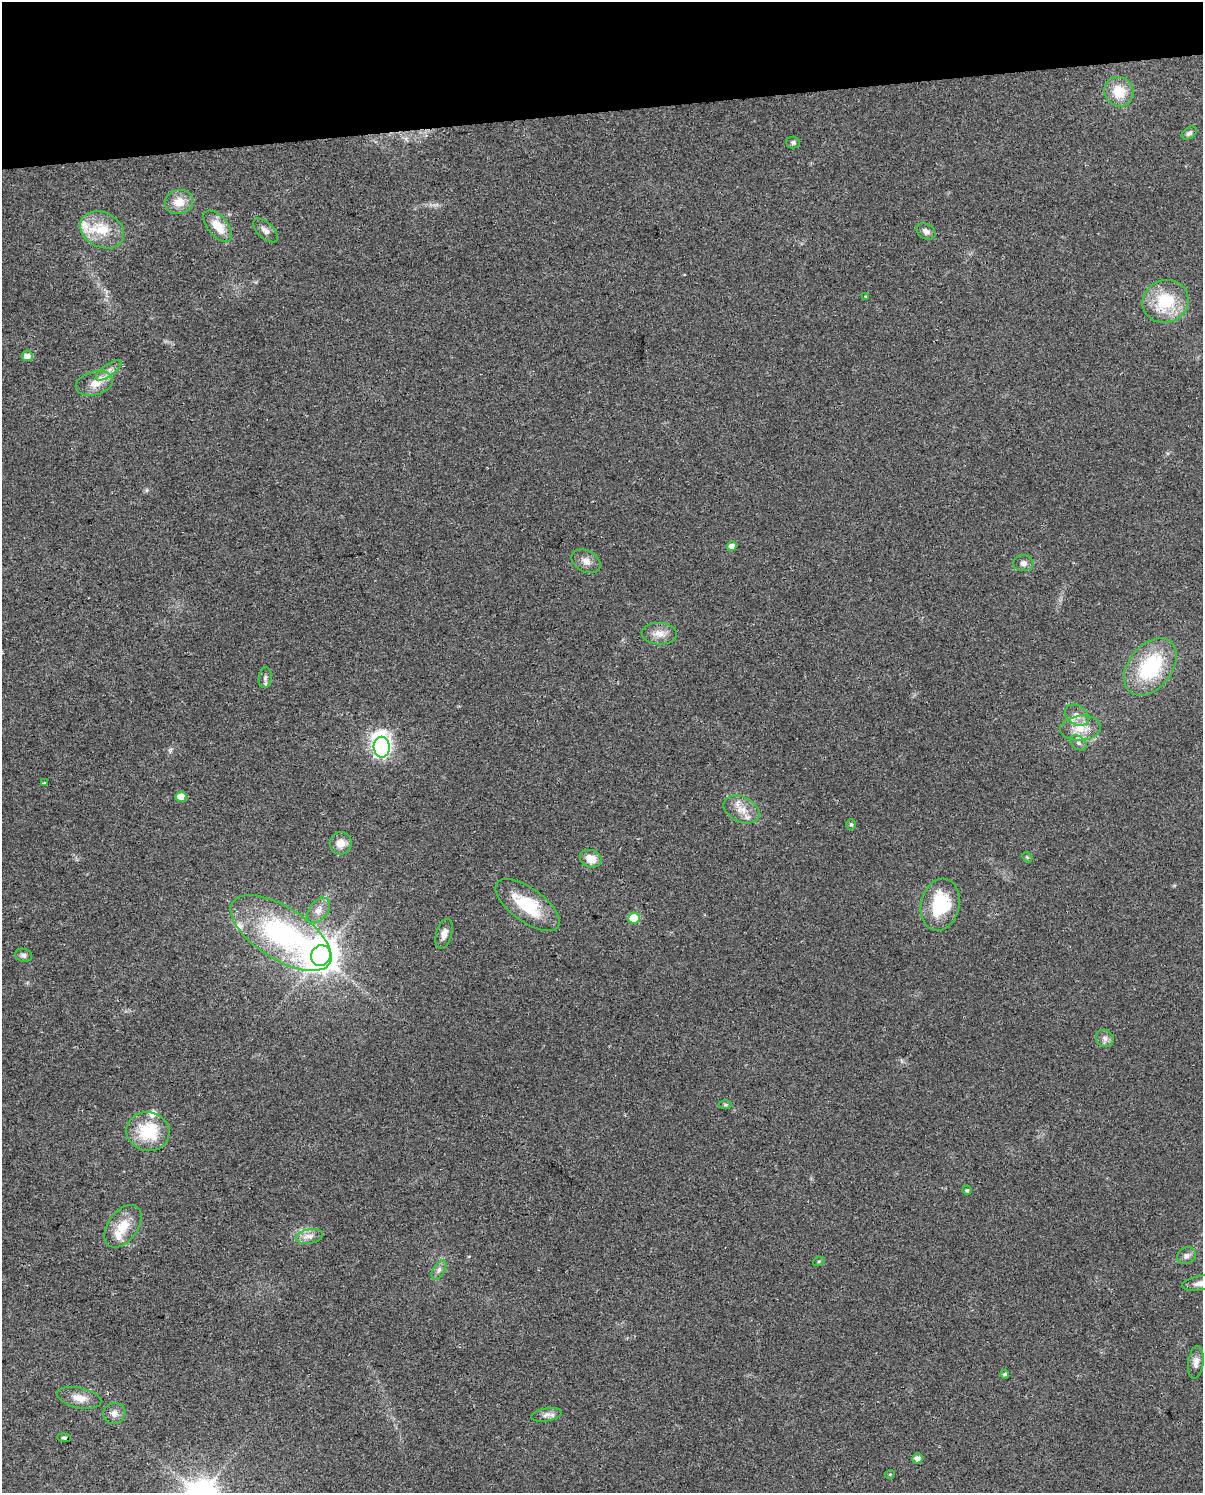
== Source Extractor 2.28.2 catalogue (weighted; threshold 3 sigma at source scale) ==
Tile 3 of 4 x 3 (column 3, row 1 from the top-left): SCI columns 2432-3632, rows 3011-4501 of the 4864 x 4573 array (HDU 1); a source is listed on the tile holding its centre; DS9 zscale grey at full resolution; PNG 1205 x 1495 px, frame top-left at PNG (2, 2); each listed source drawn as its Kron ellipse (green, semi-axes under 4 px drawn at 4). Shown black and unused: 7% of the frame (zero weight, under 2 of 3 exposures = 2% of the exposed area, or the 3 px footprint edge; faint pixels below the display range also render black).
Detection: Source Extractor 2.28.2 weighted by HDU 2 'WHT'; one run over the whole footprint, this tile lists its part. Background 0.0646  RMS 0.0088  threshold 0.0397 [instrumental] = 3 sigma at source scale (4.5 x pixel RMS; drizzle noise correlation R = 1.50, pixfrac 1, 0.0396/0.0396 arcsec/px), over >= 5 px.
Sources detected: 62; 1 cosmic-ray / hot-pixel residue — neither listed nor drawn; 5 inside a brighter listed object's ellipse — not listed separately; the other 56 listed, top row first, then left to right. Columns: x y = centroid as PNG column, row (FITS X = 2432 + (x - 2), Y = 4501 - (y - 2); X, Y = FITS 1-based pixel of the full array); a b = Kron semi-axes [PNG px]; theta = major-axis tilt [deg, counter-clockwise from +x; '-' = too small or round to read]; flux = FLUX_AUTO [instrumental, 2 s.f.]
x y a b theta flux
1119 92 15 14 - 20
1189 133 8 5 36 2.5
793 142 7 6 - 1.9
179 202 14 12 12 12
218 226 19 10 -49 16
102 230 23 17 -26 26
265 230 15 8 -43 4.8
926 231 10 7 -32 4
866 296 3 3 - 3.1
1165 301 23 21 19 44
27 356 6 5 - 5.6
109 370 15 6 35 4.8
94 383 19 11 15 12
732 546 5 4 - 8
586 561 15 10 -27 6.7
1023 563 10 8 2 3.7
659 634 17 11 -2 9
1150 667 32 21 51 72
265 678 10 6 81 2.8
1077 715 13 9 -33 7.2
1080 728 20 12 5 19
1078 743 9 6 -41 3.2
382 747 10 8 -87 340
44 783 3 3 - 6
181 797 5 5 - 16
741 810 19 12 -24 13
851 824 5 4 - 1.4
341 843 11 11 - 9.4
1027 857 6 4 -43 1.2
591 859 11 8 -20 10
527 905 37 17 -36 42
940 905 26 19 77 49
318 910 15 9 50 7.7
634 918 5 5 - 26
281 933 57 26 -33 180
444 934 15 8 74 6.4
24 955 9 6 -15 2.9
321 956 10 9 - 2000
1105 1038 9 8 - 4
725 1105 6 4 0 1.4
148 1132 21 19 -12 42
967 1190 5 4 - 1.3
123 1226 24 15 54 20
309 1236 14 7 10 5.9
1186 1256 10 8 27 4
819 1261 6 3 18 0.94
439 1270 11 5 59 3.5
1200 1283 18 7 9 7.3
1196 1362 16 7 83 5.6
1005 1374 4 4 - 1.8
79 1398 22 10 -13 10
114 1413 11 10 - 5.4
546 1415 15 6 10 4.5
64 1438 7 4 -4 1.2
917 1458 5 5 - 4.4
890 1474 5 3 - 0.81
Isophote crosses this tile's border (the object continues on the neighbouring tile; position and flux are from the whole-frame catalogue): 1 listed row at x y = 1200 1283